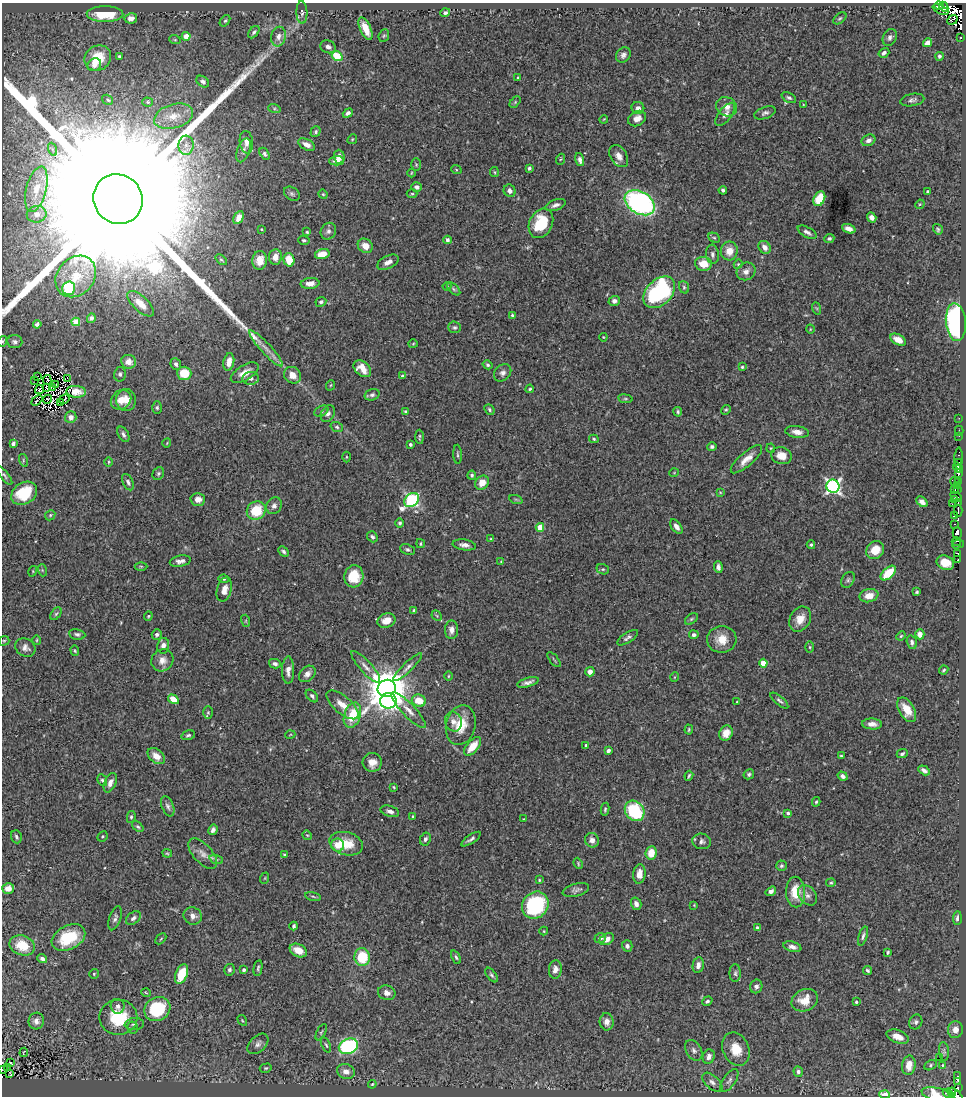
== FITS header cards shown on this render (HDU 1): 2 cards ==
NAXIS1  =                  964
NAXIS2  =                 1094

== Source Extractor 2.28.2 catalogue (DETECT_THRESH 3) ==
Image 964 x 1094 px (HDU 1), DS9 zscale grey, 1 PNG px = 1 image px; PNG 968 x 1098 px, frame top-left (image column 1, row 1094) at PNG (2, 3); each listed source drawn as its Kron ellipse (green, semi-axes under 4 px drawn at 4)
Background 0.764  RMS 0.026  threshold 0.0787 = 3 sigma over >= 5 px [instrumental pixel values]
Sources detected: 446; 10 with non-positive FLUX_AUTO (blend fragments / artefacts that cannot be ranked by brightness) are neither listed nor drawn; the other 436 listed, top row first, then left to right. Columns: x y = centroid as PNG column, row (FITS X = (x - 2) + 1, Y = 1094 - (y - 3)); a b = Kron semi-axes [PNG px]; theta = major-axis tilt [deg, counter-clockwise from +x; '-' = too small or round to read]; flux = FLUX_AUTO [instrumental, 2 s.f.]
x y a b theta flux
939 6 4 2 - 130
944 7 5 3 - 200
940 10 8 3 -25 250
302 12 11 5 -88 5.5
445 13 5 4 - 4.8
105 14 18 8 -1 63
131 18 6 5 - 8.2
840 18 7 4 40 2.9
952 20 5 3 - 15
225 21 6 4 52 2.7
365 29 12 5 -65 29
254 32 7 4 51 4.2
186 36 4 4 - 24
384 36 6 5 - 2.6
278 37 10 7 75 11
890 37 9 6 62 5.8
960 37 3 3 - 34
175 40 6 3 -18 1.8
928 43 5 4 - 10
328 47 8 6 -20 6.7
884 53 6 4 36 5.1
623 55 8 6 51 6.5
119 56 3 3 - 2.2
337 56 5 4 - 60
939 56 4 4 - 3.6
98 58 14 12 32 36
94 65 7 6 - 9
518 78 4 3 - 2.4
203 82 7 5 -36 5.7
789 98 8 4 -26 3.7
108 100 6 4 -34 3.1
912 100 12 6 11 6
148 102 5 4 - 2.5
515 102 6 4 46 2.5
803 105 3 2 - 1.2
727 107 11 9 -30 13
274 108 6 4 -19 2.9
638 108 6 6 - 6.6
348 113 5 4 - 5.3
765 113 11 6 20 5.3
725 114 14 6 52 7.8
174 116 20 12 16 27
637 118 9 7 29 13
604 119 4 3 - 1.3
316 132 6 4 52 3.2
352 139 5 4 - 2.2
868 140 7 5 24 7.3
246 142 11 6 -83 11
186 145 9 7 88 10
307 145 9 5 -27 10
52 149 6 4 -71 3.7
243 150 12 6 71 6.7
265 154 6 4 -57 4
619 156 12 8 -57 12
339 157 7 5 -87 11
561 159 5 3 - 1.9
580 160 7 4 -74 5.9
336 161 7 4 2 9.3
416 165 6 5 - 2.6
529 168 4 4 - 3.7
456 169 5 3 - 1.5
494 172 5 4 - 2.2
411 173 4 3 - 1.5
417 187 5 5 - 6.8
36 189 23 10 75 31
723 190 4 3 - 3.6
510 191 6 5 - 6.7
928 191 4 3 - 1.8
292 194 8 6 -36 4.2
323 194 5 4 - 2.1
412 194 5 3 - 2.2
118 199 25 24 - 380000
819 199 8 5 64 53
640 203 16 11 -31 410
920 204 5 4 - 1.9
556 205 10 5 20 6.7
37 214 10 8 8 11
239 218 7 4 62 10
872 218 5 4 - 7.9
541 223 15 11 63 62
261 229 3 3 - 1.4
849 229 7 4 -20 9.8
938 229 5 4 - 2.9
328 231 9 7 58 7
307 232 3 3 - 1.9
807 232 10 5 -30 6.2
714 238 6 4 -28 2.6
829 238 5 4 - 3.3
304 240 5 4 - 3
447 240 4 4 - 6.3
365 246 8 7 - 20
765 247 7 5 -52 10
729 251 9 8 - 20
322 254 7 5 15 27
712 254 9 6 -84 6.1
275 257 8 6 85 12
221 260 6 4 -43 2.4
260 260 9 7 86 18
289 260 7 5 -74 37
388 262 11 6 26 10
703 264 8 7 - 28
738 264 4 4 - 1.9
746 271 10 8 32 10
76 276 22 18 48 55
310 283 9 5 5 10
447 286 4 4 - 1.5
684 287 6 5 - 3
69 288 7 6 - 79
454 289 8 4 -43 3.3
659 292 18 12 44 230
614 301 6 5 - 5.9
321 302 5 4 - 3.5
141 304 17 7 -44 17
816 308 6 4 -70 2.3
512 315 4 3 - 2.7
91 318 5 4 - 4.5
76 322 4 4 - 37
956 322 19 10 -85 330
37 324 4 3 - 4
454 327 6 6 - 3.6
810 329 4 3 - 1.4
603 337 4 3 - 1.4
898 340 8 5 -29 14
3 341 5 3 - 1.9
15 342 7 6 - 5.5
413 344 4 4 - 1.8
266 348 24 5 -47 17
129 362 7 7 - 14
229 362 9 5 80 17
176 364 6 5 - 5.8
488 365 5 4 - 3.3
742 367 4 4 - 2.2
362 369 10 7 -40 22
184 373 7 6 - 44
245 373 15 7 32 17
503 373 9 7 45 7.5
120 374 7 5 77 4.3
292 375 9 7 -42 17
403 376 4 3 - 4
38 377 4 2 - 4
67 378 3 2 - 0.96
250 378 8 6 5 6.8
35 380 2 2 - 2.8
47 380 5 2 - 2.6
56 385 2 2 - 0.24
331 385 5 3 - 1.6
47 387 3 2 - 1.4
52 387 3 2 - 1.8
39 389 5 2 - 3.2
530 389 4 3 - 2.3
76 392 10 6 -4 11
372 395 7 5 17 4.6
48 399 4 2 - 0.81
64 399 5 2 - 1.4
625 399 7 4 -8 2.3
37 400 6 2 41 2.2
121 400 11 9 39 26
126 400 11 10 - 17
60 402 3 2 - 1.6
157 408 6 4 90 3.5
489 410 6 4 -50 3.2
726 410 5 4 - 2.2
321 411 7 5 27 3.8
406 412 4 3 - 2.8
678 412 5 4 - 3
328 414 9 6 60 6.9
71 417 6 6 - 8.4
959 418 2 2 - 5.7
337 427 6 4 -18 3.1
959 431 5 2 - 2.8
797 432 12 6 -8 12
123 434 8 5 -61 5.6
959 436 3 2 - 3.4
420 437 7 3 -88 2.7
594 439 4 3 - 2.3
167 443 4 3 - 1.3
13 444 4 4 - 4.6
410 444 4 3 - 3.4
712 447 4 4 - 3.4
771 448 4 4 - 1.9
458 454 9 3 -87 2.8
781 456 10 8 -16 20
346 457 5 3 - 1.7
959 458 11 3 87 39
746 459 20 7 41 18
23 460 6 4 -73 2.3
108 462 5 3 - 1.6
959 463 4 3 - 85
958 468 6 3 -59 260
674 473 5 3 - 1.3
959 473 4 2 - 0.057
158 474 7 5 58 3
472 475 4 4 - 3.2
4 476 12 4 -52 3.7
128 482 9 5 -63 4.8
955 482 5 2 - 5.6
958 482 3 2 - 1.8
482 483 7 6 - 21
958 485 3 2 - 11
833 486 7 6 - 470
954 490 4 2 - 14
958 490 2 2 - 0.18
720 492 4 2 - 1.4
24 493 14 10 33 64
956 497 6 3 -34 26
198 499 7 6 - 12
412 500 8 6 42 300
516 500 7 4 -20 2.7
954 500 2 2 - 7.2
922 502 6 4 -41 8.1
958 502 3 2 - 37
952 504 2 2 - 7.7
274 506 9 7 60 7.1
256 511 10 9 - 55
958 511 6 2 -88 34
50 515 5 4 - 2.2
954 516 3 2 - 9.1
400 523 4 4 - 3.4
954 524 3 2 - 10
540 527 4 4 - 40
676 527 8 4 -55 7.8
957 533 6 4 -89 550
372 537 6 5 - 3.9
491 539 4 4 - 2.1
956 542 5 2 - 7.7
420 544 4 3 - 2.1
958 544 6 2 15 4.7
464 545 12 5 -8 8.5
811 545 4 4 - 2.6
407 550 7 5 -23 3.7
875 550 10 8 45 27
283 551 6 4 -45 4.1
957 553 4 2 - 34
958 560 3 2 - 60
180 561 11 5 11 7.7
501 561 4 3 - 1.7
945 563 9 7 -24 28
141 566 6 4 -1 2.5
718 567 6 4 -85 5.7
603 569 6 5 - 3.1
42 570 6 4 -72 2.2
33 571 5 3 - 1.5
888 573 9 5 43 46
354 576 11 9 77 39
224 579 5 4 - 2.7
848 580 8 6 57 4.7
224 590 12 7 75 15
917 592 3 3 - 2.4
869 596 9 6 11 20
414 611 3 3 - 3.8
56 614 7 4 53 2.9
148 616 5 3 - 2
437 616 6 4 -46 2.2
691 619 7 4 36 2.9
800 619 13 10 59 22
386 620 9 7 21 23
246 621 6 4 -72 2
451 630 9 6 90 9.4
77 634 8 5 -9 4.4
157 634 5 5 - 4.7
920 634 5 4 - 12
694 635 4 4 - 4.4
901 636 5 3 - 1.8
628 638 12 5 33 5.6
722 639 15 13 3 28
37 640 5 3 - 1.7
4 641 5 5 - 2.2
912 642 7 5 -75 4.8
163 646 8 6 81 8
810 647 5 3 - 1.9
25 648 10 8 -36 9.5
75 651 5 4 - 2.5
162 660 11 10 - 14
554 660 9 2 -50 2
763 663 4 4 - 25
275 664 6 4 -15 5.5
366 667 21 6 -48 12
408 667 19 5 44 9.4
288 670 14 6 89 12
944 670 5 3 - 2.3
590 672 5 4 - 9.1
307 674 9 7 44 9.1
448 676 5 3 - 1.7
675 677 5 3 - 1.3
528 682 11 4 15 7.9
387 688 9 8 - 7300
312 696 7 4 -46 4.2
173 699 6 4 -33 24
388 701 8 7 - 310
419 701 7 6 - 31
779 701 11 4 -39 4.3
737 702 3 3 - 1.9
342 705 19 8 -41 21
409 710 24 6 -46 17
907 710 13 7 -60 24
208 712 6 5 - 2.4
352 715 13 8 71 54
453 722 10 8 -74 11
872 724 10 5 -4 11
461 725 20 14 76 40
689 730 5 3 - 2.1
726 733 8 6 63 15
188 735 7 4 15 3.4
290 735 5 3 - 1.4
586 745 3 3 - 3.1
473 746 11 6 49 29
608 750 4 3 - 5.2
902 754 6 4 24 4.2
156 756 10 6 -41 17
841 756 4 3 - 2
372 762 9 9 - 18
924 770 6 4 -30 5.8
749 774 5 4 - 3.5
689 776 5 2 - 2.4
843 776 5 4 - 5.9
102 780 6 5 - 3
110 783 10 5 67 10
394 787 4 3 - 1.8
816 802 5 4 - 2.6
168 806 10 6 -67 5.8
605 809 6 4 79 2.6
390 811 9 5 -16 7.2
635 811 11 9 -52 110
788 813 3 3 - 4.2
413 816 4 3 - 1.8
131 817 6 4 81 3.2
523 819 2 2 - 1
138 827 7 4 -40 3
213 830 5 4 - 4.9
307 835 5 4 - 1.9
102 836 5 4 - 2.3
16 837 6 5 - 4.2
425 839 7 5 64 5
471 839 11 4 34 5.2
592 840 7 7 - 11
702 841 9 8 - 6.6
346 844 17 11 -16 41
338 845 6 6 - 31
167 853 5 4 - 2
651 853 7 5 82 29
203 854 19 9 -48 16
285 855 4 3 - 2.3
216 859 7 4 -19 3.9
578 863 6 3 -66 1.9
781 866 5 5 - 3.5
639 874 9 6 81 14
265 878 6 3 71 1.7
539 880 3 3 - 1.6
831 883 5 4 - 2.1
8 888 6 5 - 11
576 890 13 6 15 6.6
771 891 5 4 - 8.2
796 892 15 9 -88 38
808 895 11 8 -51 9
313 896 8 3 -12 2.6
636 904 6 5 - 7.8
535 905 14 12 49 170
694 905 4 3 - 1.5
193 916 9 8 - 10
115 918 12 5 71 6
133 918 8 5 40 5.2
957 918 7 4 87 5.2
294 926 4 3 - 3.9
757 928 3 3 - 4.7
544 931 4 4 - 1.5
863 936 10 4 72 4.3
68 938 18 12 27 64
600 938 6 5 - 4.6
161 939 6 2 45 1.7
607 939 8 5 29 13
22 945 13 9 -19 37
627 946 5 5 - 5.7
792 947 9 5 -15 7
298 950 9 6 -25 23
888 952 4 3 - 2.5
362 957 9 8 - 63
456 957 7 4 -64 3.1
42 959 5 4 - 5.1
698 965 8 5 79 8.5
258 968 8 4 79 3.3
555 969 9 6 84 11
229 970 6 5 - 4.2
244 970 4 3 - 5.4
867 970 5 3 - 2.8
735 973 9 5 -89 4.7
94 974 5 5 - 2.5
182 974 10 6 68 48
492 975 8 4 -53 3.6
756 986 7 6 - 6.6
146 993 5 3 - 1.7
387 993 9 7 -20 9.9
805 1000 14 10 26 27
707 1001 5 4 - 3.8
856 1002 3 3 - 2.6
118 1006 7 7 - 5.9
157 1009 13 11 30 100
118 1017 19 17 0 82
242 1020 6 3 -58 1.9
36 1021 8 7 - 8.5
607 1022 8 7 - 12
916 1022 7 6 - 4.8
134 1024 10 6 6 5.2
133 1028 6 5 - 3.6
955 1030 8 7 - 12
321 1032 9 4 62 2.9
898 1037 11 6 -20 16
258 1044 12 8 44 8.2
326 1045 8 4 -70 3.3
348 1046 10 7 22 240
736 1049 17 13 -68 33
694 1050 11 7 -58 7.5
944 1051 9 5 -84 3.9
24 1052 4 2 - 1.6
709 1057 7 6 - 7.5
939 1057 2 2 - 86
11 1063 3 3 - 4.5
909 1065 10 6 82 16
930 1065 6 4 31 3.1
943 1065 3 3 - 1.6
7 1068 3 2 - 1.4
266 1068 6 4 15 2.4
2 1070 2 2 - 1.1
346 1071 9 7 -20 11
798 1072 5 4 - 4.5
10 1074 3 2 - 1.6
958 1076 3 2 - 1.6
729 1080 13 6 55 6.2
958 1081 4 3 - 24
712 1082 12 6 -42 8.2
372 1084 4 3 - 2.1
958 1087 3 2 - 6.5
952 1092 4 3 - 57
885 1094 5 4 - 18
948 1094 5 2 - 38
939 1095 17 7 -15 32
956 1095 9 3 -47 87
At the frame edge (FLAGS 8, measured only in part): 7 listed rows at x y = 118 199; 3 341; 4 476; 2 1070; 885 1094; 939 1095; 956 1095
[10 non-positive-flux detections neither listed nor drawn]